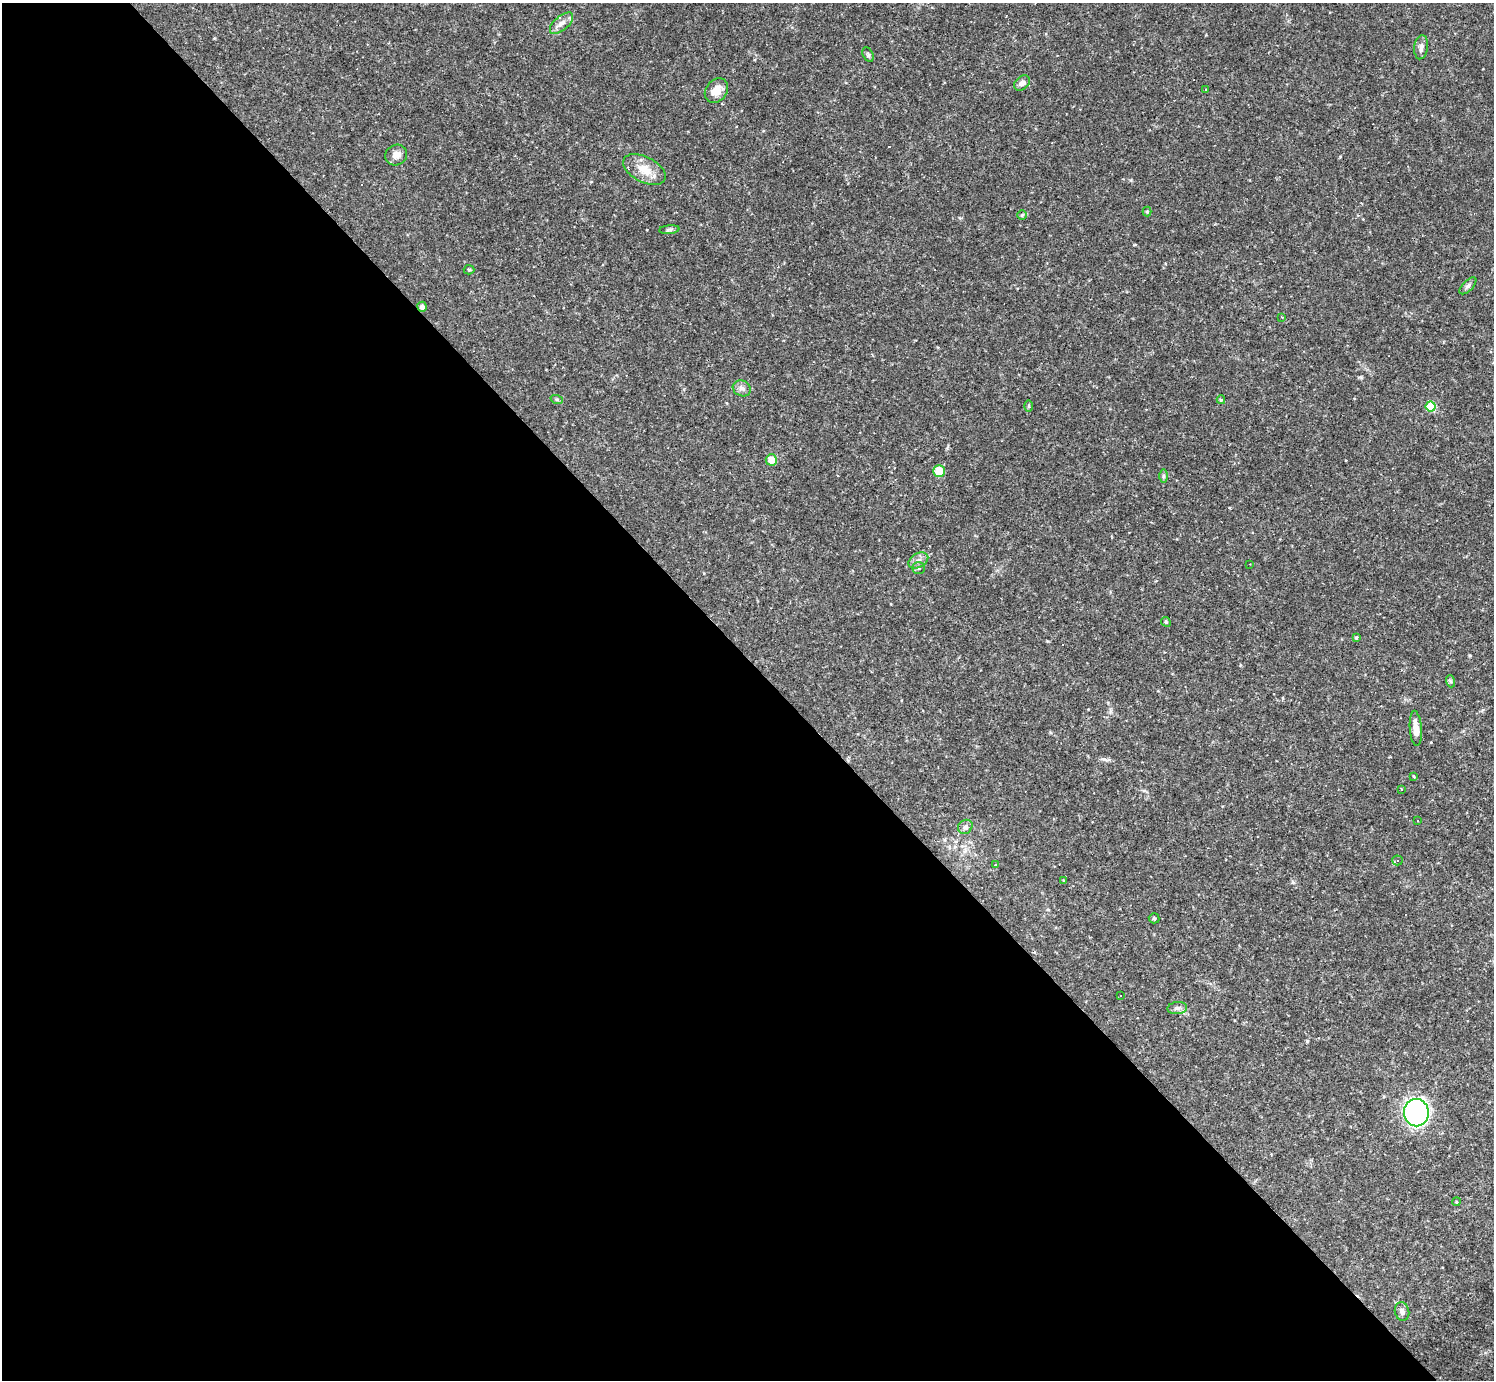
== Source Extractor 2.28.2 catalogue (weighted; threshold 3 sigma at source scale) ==
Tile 9 of 4 x 4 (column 1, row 3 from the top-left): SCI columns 5-1496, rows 1672-3049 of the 5974 x 5972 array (HDU 1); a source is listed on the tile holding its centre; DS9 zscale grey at full resolution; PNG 1496 x 1382 px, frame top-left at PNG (2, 3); each listed source drawn as its Kron ellipse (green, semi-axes under 4 px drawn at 4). Shown black and unused: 52% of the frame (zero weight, under 2 of 3 exposures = <1% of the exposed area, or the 3 px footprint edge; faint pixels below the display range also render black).
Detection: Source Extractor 2.28.2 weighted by HDU 2 'WHT'; one run over the whole footprint, this tile lists its part. Background 0.0633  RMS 0.0061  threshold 0.0274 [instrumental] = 3 sigma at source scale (4.5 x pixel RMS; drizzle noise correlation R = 1.50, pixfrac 1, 0.05/0.05 arcsec/px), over >= 5 px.
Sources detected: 49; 6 cosmic-ray / hot-pixel residue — neither listed nor drawn; the other 43 listed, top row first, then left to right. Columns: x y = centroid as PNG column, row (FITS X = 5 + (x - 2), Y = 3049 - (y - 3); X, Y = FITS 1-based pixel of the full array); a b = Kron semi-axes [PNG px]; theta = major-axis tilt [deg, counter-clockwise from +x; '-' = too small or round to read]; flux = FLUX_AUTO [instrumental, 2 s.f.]
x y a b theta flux
562 23 14 7 41 3.9
1421 47 12 7 83 2.8
868 55 8 5 -63 1.1
1022 83 9 6 40 3.1
1206 89 3 3 - 2.2
716 91 13 10 52 6.3
396 155 11 10 - 3.9
644 169 23 12 -27 9.8
1147 212 5 4 - 0.77
1022 215 5 5 - 0.75
669 230 10 4 5 1.2
469 270 5 4 - 0.84
1468 286 11 5 44 1.6
422 307 5 5 - 2.2
1282 317 3 3 - 0.54
742 388 9 7 -28 2.7
557 400 6 4 -20 0.8
1221 400 4 4 - 0.78
1029 406 5 3 - 0.68
1431 406 5 5 - 26
771 460 5 5 - 7
939 471 6 5 - 15
1164 476 6 4 -90 1
918 560 11 7 30 3.1
1250 564 2 2 - 0.33
919 568 6 5 - 1.4
1166 622 5 4 - 0.69
1356 638 4 3 - 0.82
1450 681 6 4 -71 0.91
1416 728 18 6 -85 5.3
1414 776 4 3 - 0.55
1401 790 3 3 - 4.5
1418 821 3 2 - 0.48
965 827 8 6 40 1.8
1397 860 5 5 - 1.2
996 865 3 3 - 2
1063 880 2 2 - 0.55
1154 918 5 5 - 0.7
1120 996 3 2 - 0.41
1177 1008 10 6 6 2
1416 1113 14 12 -82 160
1456 1202 4 3 - 0.52
1402 1312 9 7 -76 2.5
Unlisted compact peaks at least as high as the median listed source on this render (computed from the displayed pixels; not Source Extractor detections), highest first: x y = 1307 1041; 1104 759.